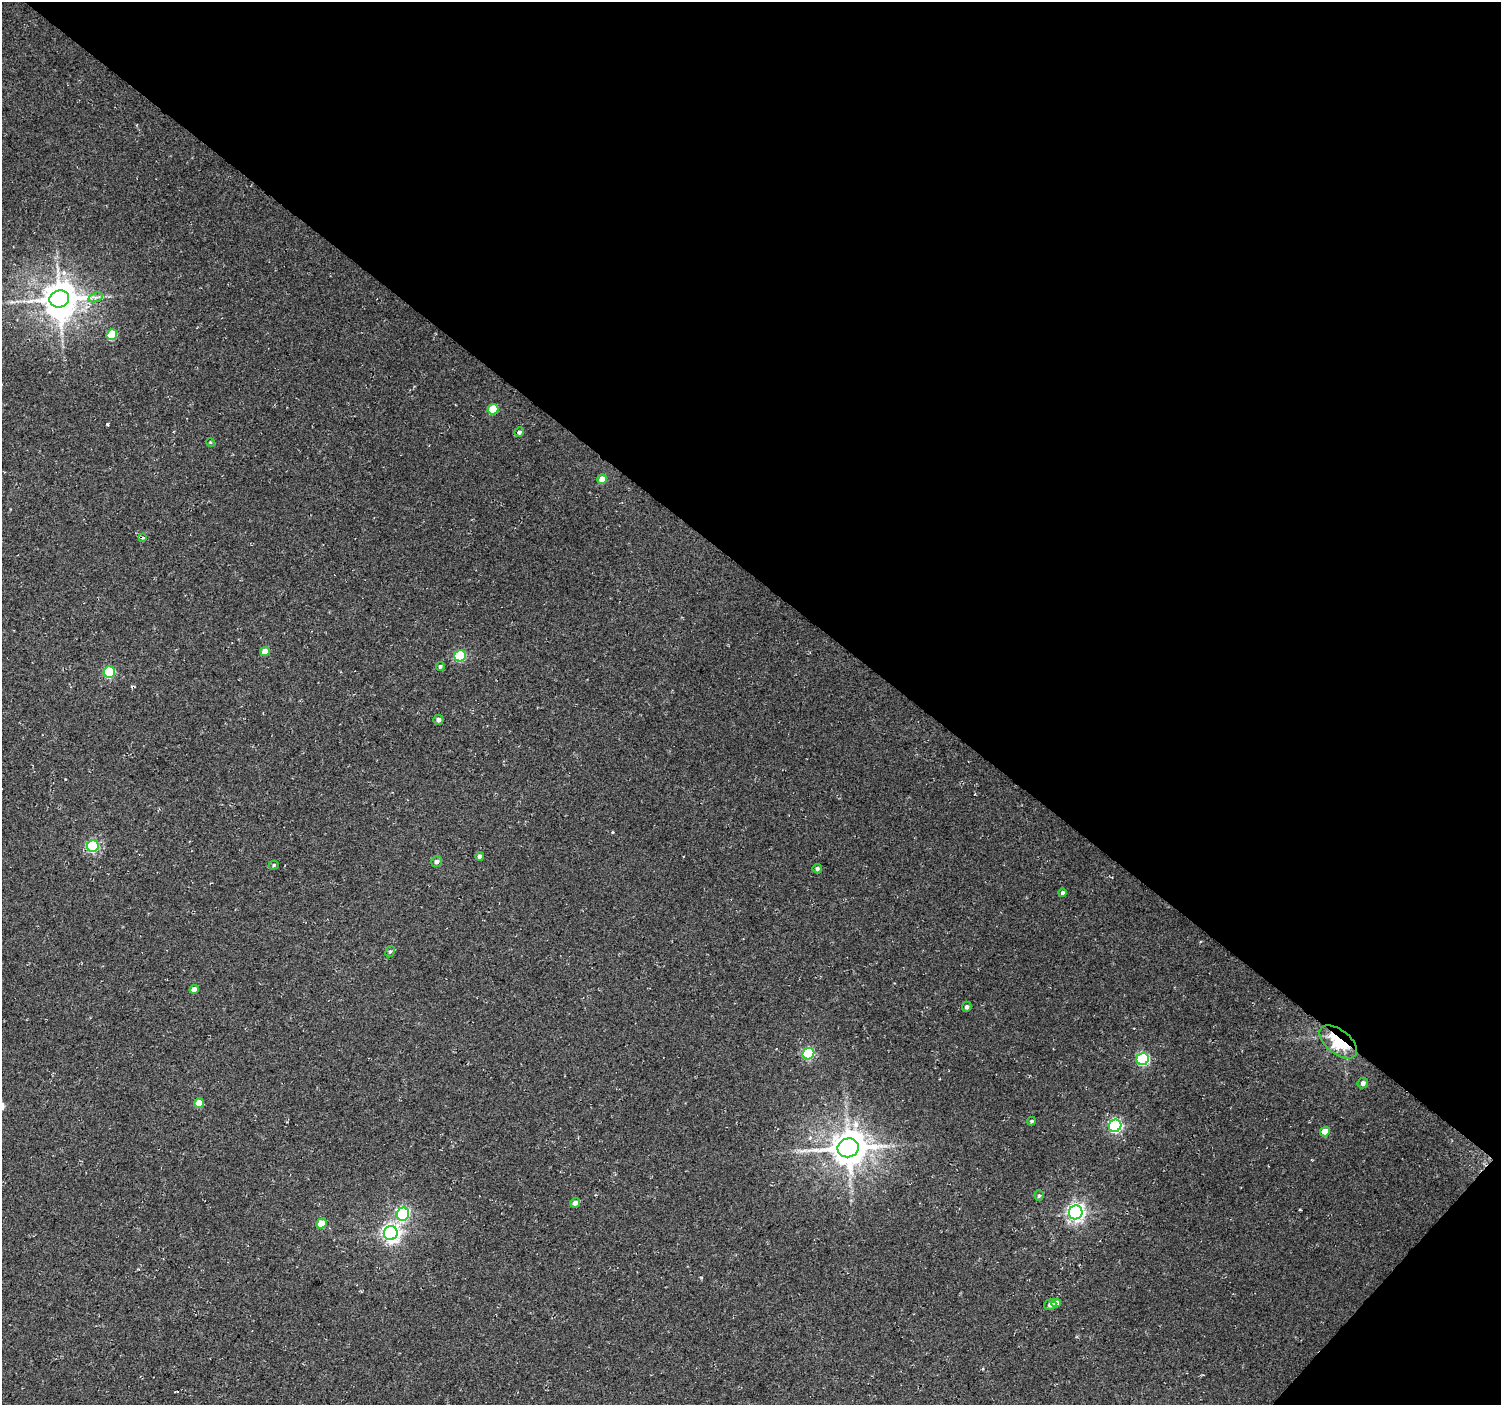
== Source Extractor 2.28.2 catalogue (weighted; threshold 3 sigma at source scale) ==
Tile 8 of 4 x 4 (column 4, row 2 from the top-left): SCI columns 4505-6003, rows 3046-4448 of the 6003 x 6026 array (HDU 1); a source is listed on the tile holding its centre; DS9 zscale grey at full resolution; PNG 1503 x 1407 px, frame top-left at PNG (2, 2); each listed source drawn as its Kron ellipse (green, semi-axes under 4 px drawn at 4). Shown black and unused: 42% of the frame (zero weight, under 2 of 3 exposures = <1% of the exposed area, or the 3 px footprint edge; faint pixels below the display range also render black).
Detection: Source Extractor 2.28.2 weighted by HDU 2 'WHT'; one run over the whole footprint, this tile lists its part. Background 0.0266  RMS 0.0082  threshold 0.0367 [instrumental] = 3 sigma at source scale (4.5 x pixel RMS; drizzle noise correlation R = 1.50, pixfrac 1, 0.0396/0.0396 arcsec/px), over >= 5 px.
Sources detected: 41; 1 inside a brighter object's white glare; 1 long thin detection or spike segment (spike, bleed or trail) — neither listed nor drawn; the other 39 listed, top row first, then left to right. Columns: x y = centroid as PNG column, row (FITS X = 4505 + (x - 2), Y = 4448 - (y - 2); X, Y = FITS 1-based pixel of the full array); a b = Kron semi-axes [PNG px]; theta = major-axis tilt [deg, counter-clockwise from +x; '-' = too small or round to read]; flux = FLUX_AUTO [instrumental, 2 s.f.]
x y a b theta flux
96 297 7 4 18 2.3
59 299 10 8 16 1700
112 335 5 5 - 30
493 409 5 5 - 27
519 432 5 4 - 2.5
210 442 4 3 - 0.73
602 479 5 4 - 11
143 538 3 3 - 1.7
265 651 5 4 - 9
460 656 6 5 - 54
440 666 4 4 - 1.5
109 672 6 5 - 55
438 720 5 5 - 2.8
93 846 6 5 - 76
480 856 4 4 - 3.4
437 862 5 5 - 2.8
274 865 5 4 - 1.2
817 869 5 4 - 1.8
1062 893 4 4 - 1.8
390 951 6 4 61 1.3
194 989 4 4 - 5.5
967 1007 5 4 - 2
1338 1042 22 12 -38 41
808 1054 6 5 - 71
1143 1059 6 6 - 100
1363 1083 5 5 - 2.9
199 1103 5 4 - 14
1031 1121 4 4 - 1.3
1115 1126 6 6 - 140
1325 1132 5 4 - 11
848 1148 11 9 17 2000
1039 1196 5 4 - 1.4
575 1203 5 4 - 3.4
1076 1212 7 6 - 330
403 1214 6 6 - 120
321 1224 5 5 - 16
391 1233 7 7 - 310
1056 1303 5 4 - 5
1050 1305 6 5 - 2.9
Overlapping masked pixels (flux is a lower limit): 1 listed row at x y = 1338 1042